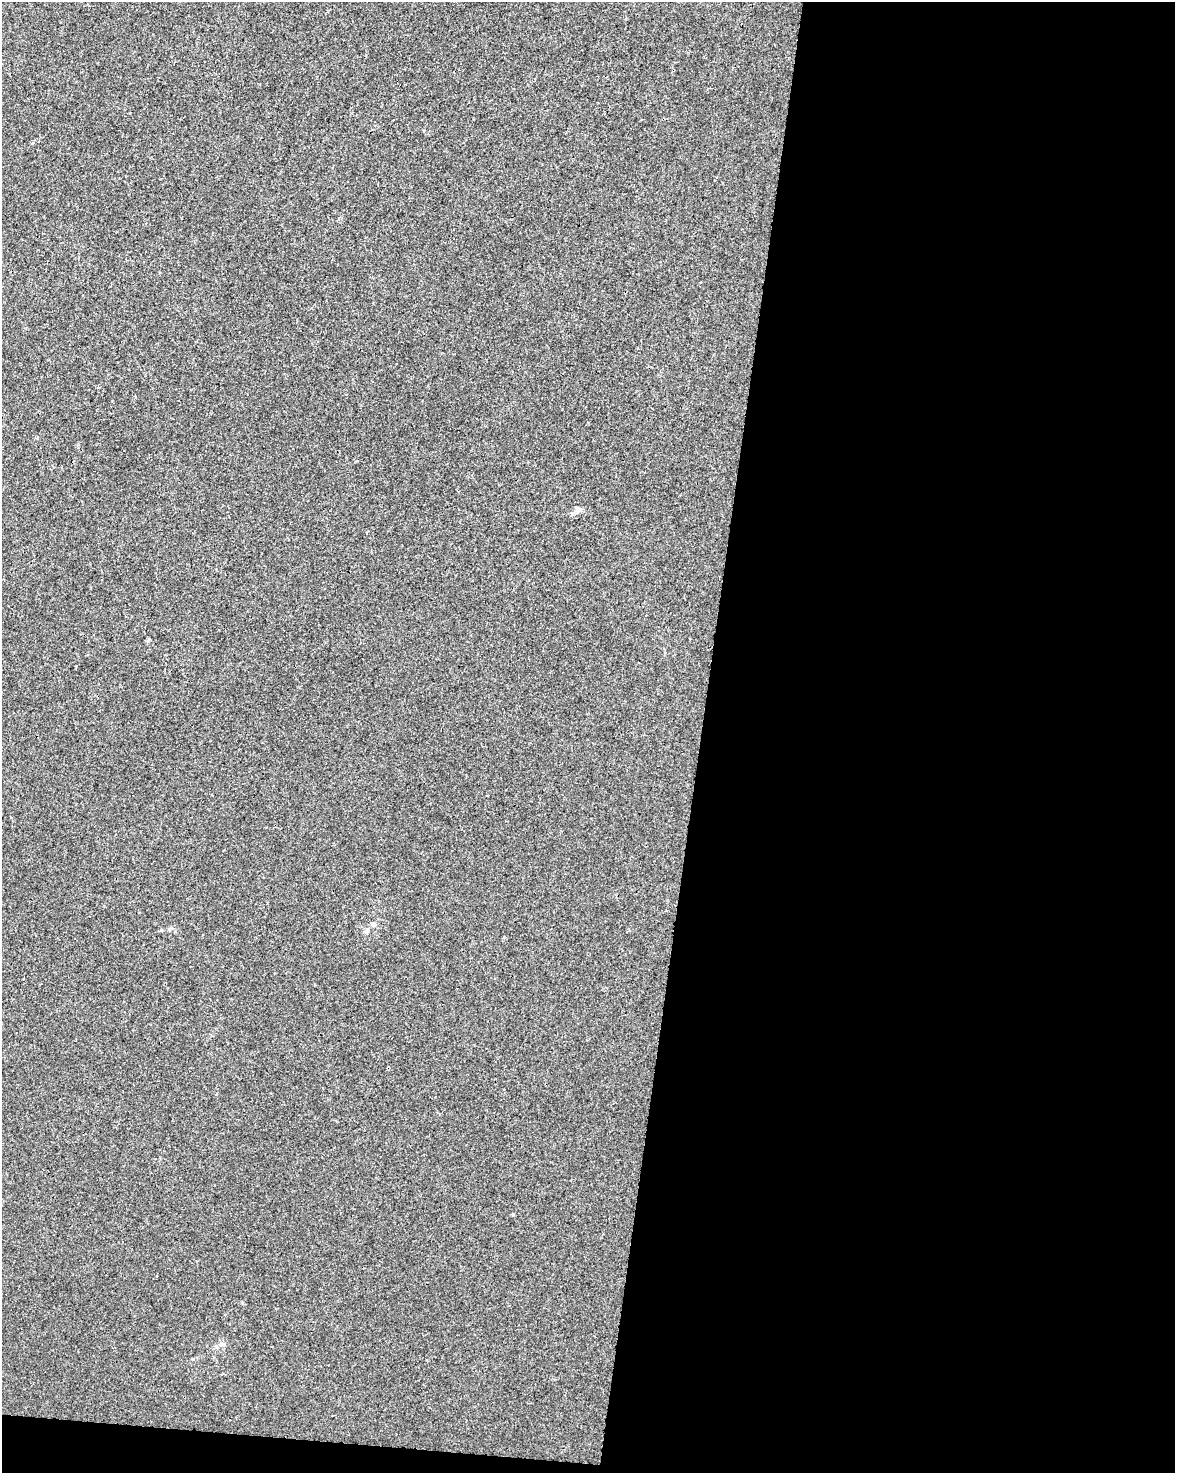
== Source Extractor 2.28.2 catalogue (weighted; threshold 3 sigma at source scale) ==
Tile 12 of 4 x 3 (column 4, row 3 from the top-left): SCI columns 3520-4692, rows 228-1698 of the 4700 x 4923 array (HDU 1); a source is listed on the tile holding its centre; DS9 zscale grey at full resolution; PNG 1177 x 1475 px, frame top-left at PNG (2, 2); no overlay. Shown black and unused: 42% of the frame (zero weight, under 3 of 4 exposures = <1% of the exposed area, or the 3 px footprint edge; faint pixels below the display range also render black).
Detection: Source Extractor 2.28.2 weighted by HDU 2 'WHT'; one run over the whole footprint, this tile lists its part. Background 0.00168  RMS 0.0028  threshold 0.0124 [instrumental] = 3 sigma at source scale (4.5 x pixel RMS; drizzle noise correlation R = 1.50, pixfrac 1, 0.0396/0.0396 arcsec/px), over >= 5 px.
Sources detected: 3; all 3 listed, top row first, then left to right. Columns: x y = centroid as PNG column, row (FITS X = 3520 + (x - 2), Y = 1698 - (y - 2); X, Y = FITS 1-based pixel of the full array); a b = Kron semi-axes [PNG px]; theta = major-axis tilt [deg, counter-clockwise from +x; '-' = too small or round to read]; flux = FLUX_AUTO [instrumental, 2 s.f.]
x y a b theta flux
578 509 7 7 - 0.76
374 924 7 7 - 0.72
170 929 6 5 - 0.43